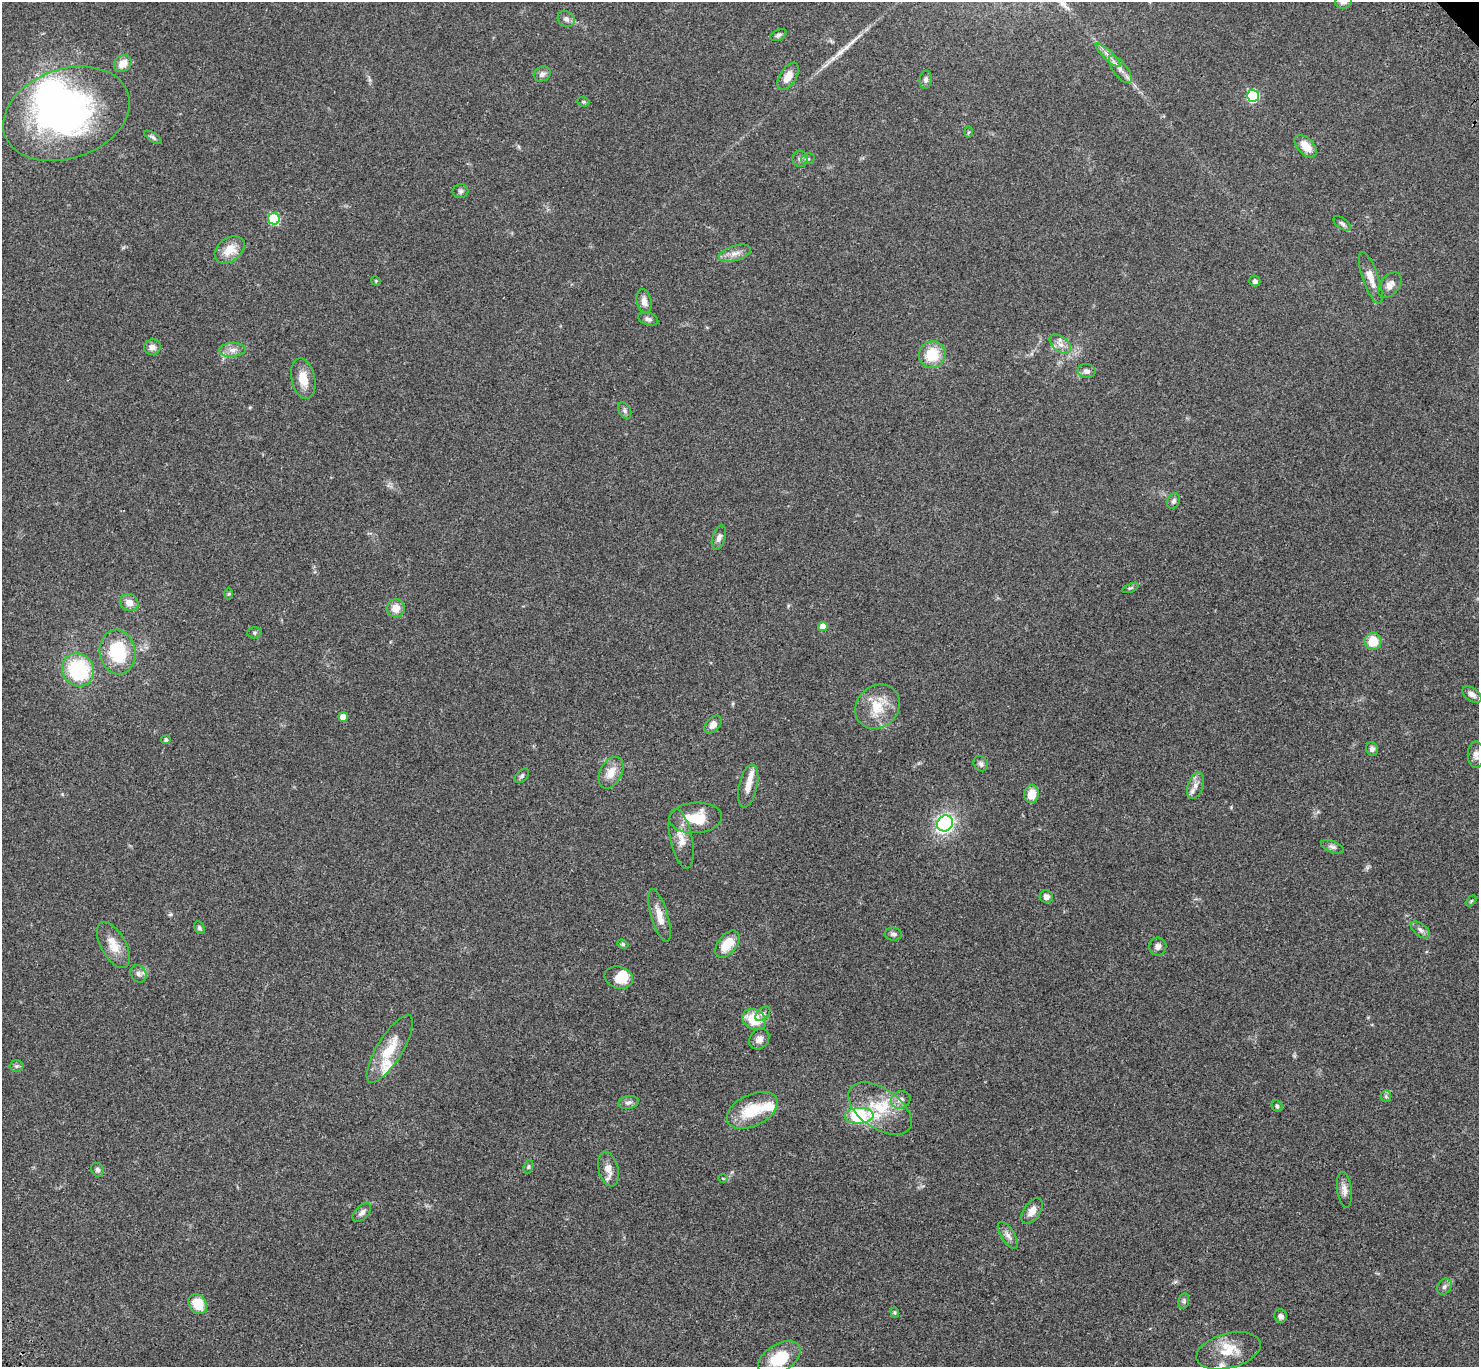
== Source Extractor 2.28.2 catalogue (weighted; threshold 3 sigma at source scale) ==
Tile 7 of 4 x 4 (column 3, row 2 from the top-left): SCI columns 3057-4533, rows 3117-4481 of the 6109 x 6091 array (HDU 1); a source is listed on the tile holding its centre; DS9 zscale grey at full resolution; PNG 1481 x 1369 px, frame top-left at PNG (2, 2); each listed source drawn as its Kron ellipse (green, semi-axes under 4 px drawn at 4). Shown black and unused: <1% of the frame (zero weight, under 3 of 4 exposures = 6% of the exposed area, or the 3 px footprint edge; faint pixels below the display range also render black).
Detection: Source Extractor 2.28.2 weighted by HDU 2 'WHT'; one run over the whole footprint, this tile lists its part. Background 0.0461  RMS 0.0052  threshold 0.0232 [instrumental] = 3 sigma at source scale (4.5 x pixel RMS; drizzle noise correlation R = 1.50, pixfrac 1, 0.05/0.05 arcsec/px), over >= 5 px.
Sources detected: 109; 2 inside a brighter object's white glare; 1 long thin detection or spike segment (spike, bleed or trail) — neither listed nor drawn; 4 inside a brighter listed object's ellipse — not listed separately; the other 102 listed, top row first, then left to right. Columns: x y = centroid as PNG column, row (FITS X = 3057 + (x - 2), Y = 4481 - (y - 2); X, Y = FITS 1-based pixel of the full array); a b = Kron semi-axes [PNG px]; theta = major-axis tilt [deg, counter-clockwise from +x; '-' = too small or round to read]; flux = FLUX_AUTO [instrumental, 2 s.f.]
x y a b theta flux
1343 2 8 7 - 2.2
566 19 9 7 -35 2.1
778 35 9 5 24 1.2
1108 55 16 4 -43 2.8
123 63 9 8 - 5.5
1120 69 16 7 -53 3.6
542 74 9 7 27 2.2
788 76 15 8 57 5.2
926 80 9 6 84 1.6
1253 96 6 6 - 41
583 102 6 4 -19 0.68
66 114 65 44 19 140
969 132 6 4 88 0.56
153 137 10 4 -34 1.1
1306 146 13 8 -46 7
800 159 8 7 - 1.8
808 159 7 5 20 1
460 191 8 7 - 1.3
274 219 6 5 - 32
1342 223 10 5 -37 1.3
230 250 17 11 38 7.5
735 253 16 7 17 3.5
1371 278 27 8 -71 5.8
376 281 5 4 - 0.5
1255 281 5 5 - 1.5
1390 285 14 9 50 3.4
644 301 12 7 -79 2.8
648 319 10 6 -18 1.4
1060 344 12 7 -38 2.9
152 347 8 8 - 2.5
232 350 13 7 4 3.2
932 354 13 13 - 14
1087 371 9 7 -10 1.9
303 379 21 11 -78 7.2
625 411 8 6 -61 1.3
1174 501 8 6 65 1.4
719 537 12 6 71 2.1
1131 588 9 3 22 0.72
229 594 6 4 88 0.58
129 602 9 8 - 4
396 608 9 9 - 5.2
823 626 5 4 - 5.5
254 633 7 5 -1 0.98
1373 641 8 8 - 9.8
117 652 22 18 -80 26
78 670 17 15 -53 39
1472 694 11 6 -34 2.5
877 707 24 20 44 13
343 717 5 5 - 4.9
713 725 10 6 48 3.5
166 740 5 4 - 1
1372 749 7 6 - 1.6
1476 755 13 8 89 2.7
981 764 8 7 - 1.5
611 773 17 11 62 6.2
522 776 9 5 45 1.2
748 786 22 9 77 4.8
1195 786 14 7 70 3.2
1032 794 9 7 75 7.2
696 818 26 15 4 14
945 823 8 7 - 93
681 839 30 11 -78 7.1
1332 847 12 5 -21 1.5
1046 896 6 6 - 2.4
1471 901 6 4 45 0.54
659 915 27 8 -74 6.1
199 928 7 5 -64 0.94
1420 930 11 6 -39 1.8
893 934 8 6 -5 1.4
623 944 5 4 - 0.75
727 944 16 9 51 11
113 945 25 12 -61 8
1158 947 9 8 - 2
138 974 9 7 -61 1.9
619 977 14 10 -17 8.2
763 1014 9 5 43 1.2
754 1020 12 10 -31 14
759 1039 11 9 52 2.7
390 1049 39 12 58 14
17 1066 7 5 1 0.92
1386 1096 6 5 - 0.88
901 1100 10 8 25 3
629 1102 10 6 11 1.7
1277 1106 6 5 - 1
880 1109 36 20 -35 20
752 1110 27 16 26 17
859 1116 14 8 2 36
528 1167 7 4 72 0.76
608 1169 18 9 -76 5
97 1170 7 6 - 1.3
723 1178 5 3 - 0.41
1344 1190 18 7 -83 3.2
1032 1211 14 8 55 4.4
362 1213 11 6 45 1.9
1008 1235 15 6 -57 2.6
1444 1287 8 6 57 1.4
1184 1301 8 5 83 1
198 1304 10 8 -56 11
895 1312 5 4 - 0.6
1281 1316 7 6 - 2.1
1229 1351 33 17 15 12
779 1358 23 13 31 20
Isophote crosses this tile's border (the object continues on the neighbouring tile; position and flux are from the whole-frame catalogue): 1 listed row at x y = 1343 2